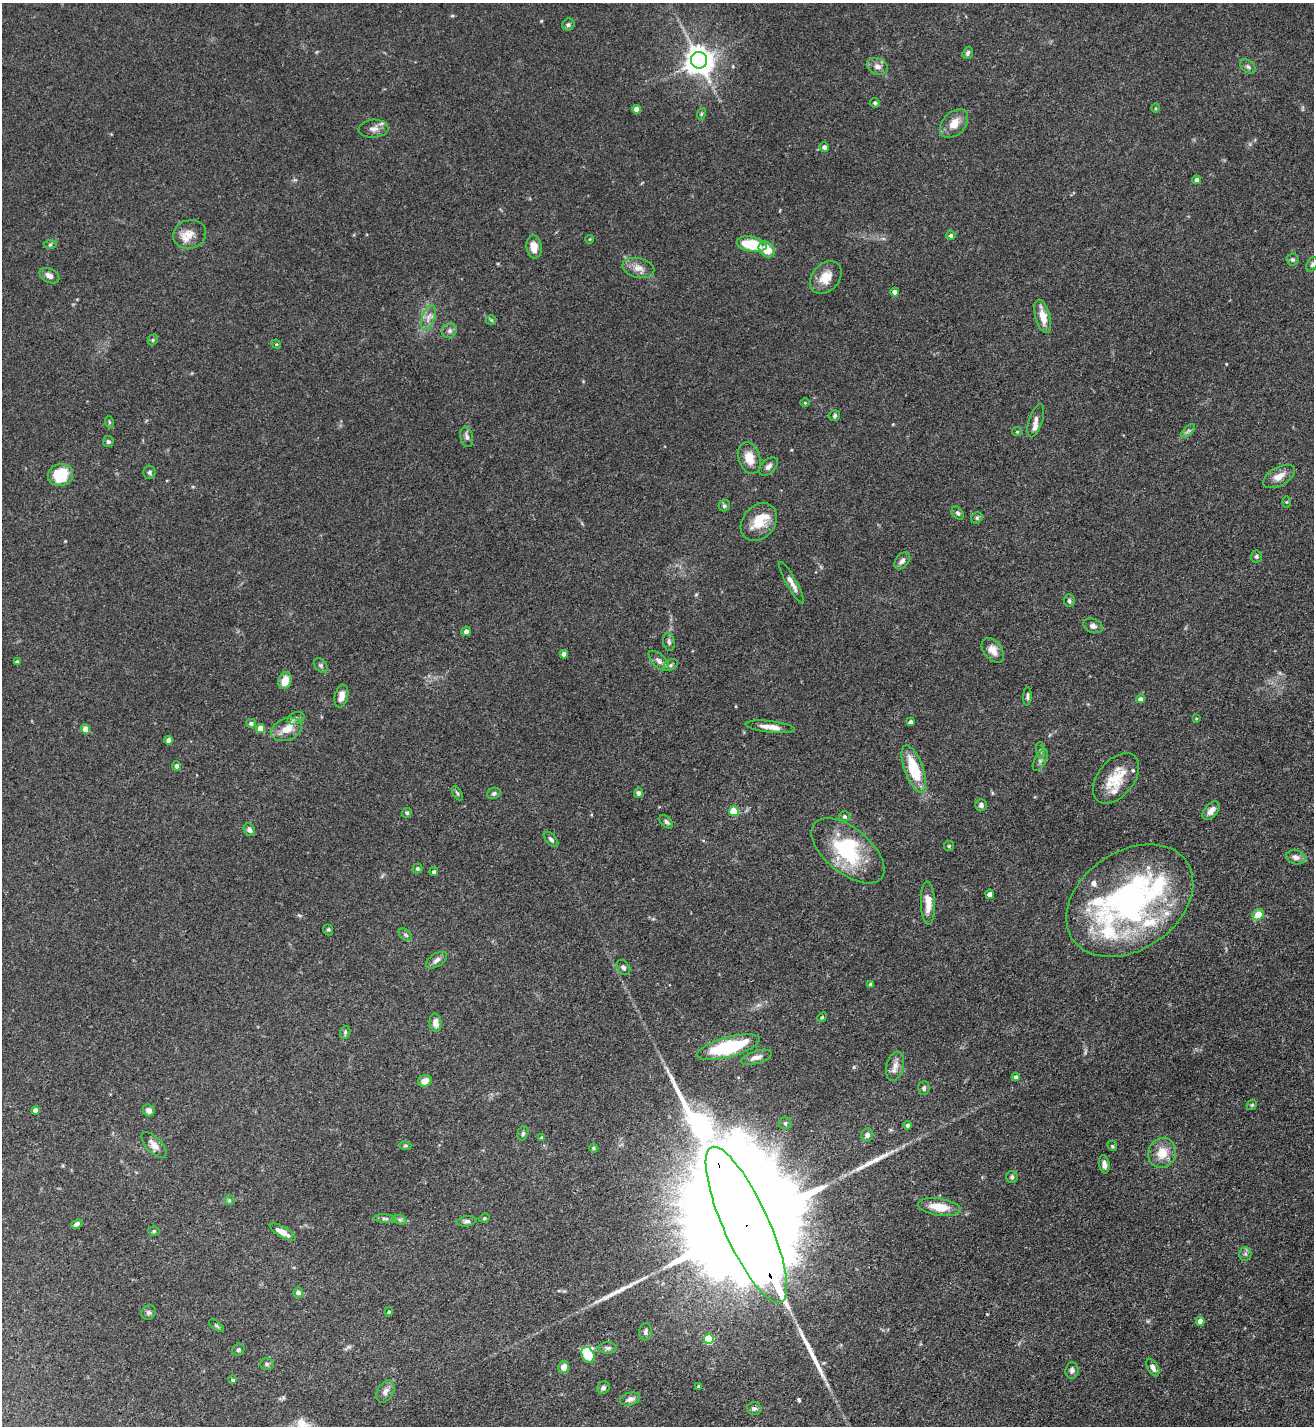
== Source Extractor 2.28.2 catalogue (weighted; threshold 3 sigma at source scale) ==
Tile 6 of 4 x 4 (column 2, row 2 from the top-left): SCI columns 1466-2777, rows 2851-4274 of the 5691 x 5703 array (HDU 1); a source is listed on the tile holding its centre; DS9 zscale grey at full resolution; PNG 1316 x 1428 px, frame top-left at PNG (2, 3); each listed source drawn as its Kron ellipse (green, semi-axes under 4 px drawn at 4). Shown black and unused: <1% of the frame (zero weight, under 3 of 5 exposures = <1% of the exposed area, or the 3 px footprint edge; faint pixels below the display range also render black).
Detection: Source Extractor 2.28.2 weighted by HDU 2 'WHT'; one run over the whole footprint, this tile lists its part. Background 0.0769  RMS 0.004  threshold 0.0181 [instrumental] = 3 sigma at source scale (4.5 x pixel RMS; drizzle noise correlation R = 1.50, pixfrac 1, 0.05/0.05 arcsec/px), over >= 5 px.
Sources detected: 177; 2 inside a brighter object's white glare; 3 long thin detections or spike segments (spike, bleed or trail) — neither listed nor drawn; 11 inside a brighter listed object's ellipse — not listed separately; the other 161 listed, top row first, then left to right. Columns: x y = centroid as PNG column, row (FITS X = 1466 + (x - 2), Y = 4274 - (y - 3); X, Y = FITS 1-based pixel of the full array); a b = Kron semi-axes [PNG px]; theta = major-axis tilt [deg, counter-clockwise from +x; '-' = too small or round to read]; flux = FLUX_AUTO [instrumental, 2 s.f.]
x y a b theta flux
568 25 6 5 - 0.87
968 53 6 5 - 0.87
699 60 8 8 - 540
877 66 11 8 -21 2.1
1248 67 9 6 -38 1.1
875 103 5 4 - 0.81
1155 108 5 3 - 0.38
637 109 4 4 - 4.1
701 114 6 4 71 0.54
954 124 16 11 47 5
373 129 15 9 3 2.5
824 147 5 5 - 1.6
1197 180 4 4 - 2.1
189 234 17 14 17 5
951 235 4 4 - 0.98
590 239 4 3 - 0.29
751 244 15 7 -11 17
50 245 6 4 2 0.61
534 247 12 7 -82 4.5
767 249 9 7 -42 7.5
1292 259 6 6 - 0.85
1312 265 8 5 64 0.85
638 268 16 10 -13 3.5
49 276 10 6 -28 2
826 277 18 13 49 6.3
895 292 4 4 - 2.8
1043 316 17 7 -75 5.8
428 317 13 6 71 2.5
491 320 5 5 - 0.51
449 331 8 7 - 1.3
153 340 6 5 - 0.65
276 344 5 4 - 0.45
805 403 4 3 - 0.34
835 416 6 5 - 0.83
1036 421 17 6 72 2
109 422 6 4 -72 0.49
1188 431 9 4 45 1
1017 432 5 4 - 0.44
467 437 10 6 -80 1.5
108 442 5 5 - 0.85
749 458 16 10 -72 5.9
768 466 11 7 44 1.6
150 472 7 6 - 0.92
60 475 13 11 12 15
1279 476 17 9 28 3.8
1286 502 5 4 - 0.39
724 506 6 5 - 0.8
958 513 7 5 -52 0.8
977 518 6 5 - 0.67
759 522 21 16 50 9.5
1256 556 6 6 - 0.74
902 561 10 6 51 1.7
792 583 23 5 -61 2.9
1069 601 6 5 - 0.89
1093 626 10 7 -20 1.7
466 631 5 4 - 1.8
669 642 9 5 -80 1
993 650 14 9 -52 4
564 654 4 4 - 2.7
659 661 13 6 -45 1.9
17 662 4 3 - 1
321 665 8 5 -50 1
671 665 8 5 27 0.9
285 681 9 6 69 4.8
341 696 12 6 77 2.8
1027 696 9 4 87 0.87
1141 699 4 4 - 1.8
296 718 9 6 17 1.2
1196 718 4 2 - 0.33
911 722 4 4 - 1.9
251 723 5 4 - 1
770 727 25 5 -7 4
261 728 4 4 - 5.1
85 729 5 4 - 6
286 729 16 11 22 5.1
169 740 4 4 - 2.8
1041 750 8 4 -82 0.88
1040 760 12 5 60 1.4
176 766 5 4 - 1.5
914 769 25 9 -70 17
1116 778 29 18 51 11
457 793 8 3 -60 0.63
494 793 7 5 23 1.1
639 793 5 4 - 1.6
981 805 6 5 - 1.2
734 811 5 5 - 13
1211 811 11 6 50 2.3
407 813 5 4 - 0.55
844 816 5 5 - 0.91
666 822 8 5 -45 0.99
249 830 6 5 - 1.4
551 839 9 5 -47 1.1
949 846 5 5 - 0.52
848 851 43 22 -39 30
1296 857 10 7 -13 2.1
417 869 5 5 - 0.67
434 872 4 4 - 0.92
990 894 4 4 - 2.7
1130 901 69 49 35 120
928 903 21 7 -88 5.1
1258 915 6 5 - 7.4
328 930 6 4 -69 0.65
405 935 7 5 -40 0.84
436 960 12 6 33 1.7
623 967 8 6 -54 1
871 984 4 3 - 0.73
822 1017 5 4 - 0.52
436 1023 9 6 -84 2.5
345 1032 6 5 - 0.7
728 1047 32 10 15 30
756 1057 16 6 17 2.2
895 1066 15 8 75 3
1016 1077 4 4 - 0.94
425 1081 7 6 - 3.1
924 1088 7 5 87 1
1252 1105 5 4 - 0.53
35 1110 4 4 - 2.2
149 1110 6 5 - 2
785 1123 6 6 - 0.81
908 1125 4 4 - 1.2
523 1133 7 5 74 0.8
867 1135 6 6 - 1.7
542 1138 4 3 - 0.96
154 1145 16 7 -47 3
405 1146 6 4 1 0.64
1112 1146 5 4 - 0.53
594 1148 5 4 - 0.51
1162 1153 15 13 67 7.2
1104 1164 9 5 -80 1.9
1012 1177 6 6 - 0.75
229 1200 5 5 - 0.62
939 1207 21 8 -8 7.7
484 1218 5 4 - 0.55
385 1219 11 4 -5 1
400 1220 7 4 -19 0.86
467 1221 10 5 9 1.2
77 1224 6 4 24 1.3
746 1225 85 22 -66 38000
154 1231 5 4 - 0.63
283 1232 14 5 -29 3.7
1245 1254 6 6 - 0.96
298 1292 5 4 - 1.9
389 1312 4 3 - 0.46
148 1313 7 6 - 1.1
1200 1321 4 4 - 3
216 1326 9 4 -35 0.61
645 1332 8 6 85 1.2
709 1339 5 5 - 23
608 1348 9 5 -1 1
238 1350 6 5 - 0.75
588 1355 8 6 -63 16
267 1364 7 5 2 0.87
564 1367 6 5 - 2.8
1153 1368 9 5 -61 1.6
1072 1370 8 6 83 1.2
233 1380 4 4 - 0.69
603 1387 6 6 - 0.99
699 1387 4 4 - 0.95
385 1391 12 8 58 2.1
630 1399 10 6 15 2
754 1409 7 6 - 1
Overlapping masked pixels (flux is a lower limit): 1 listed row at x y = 746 1225